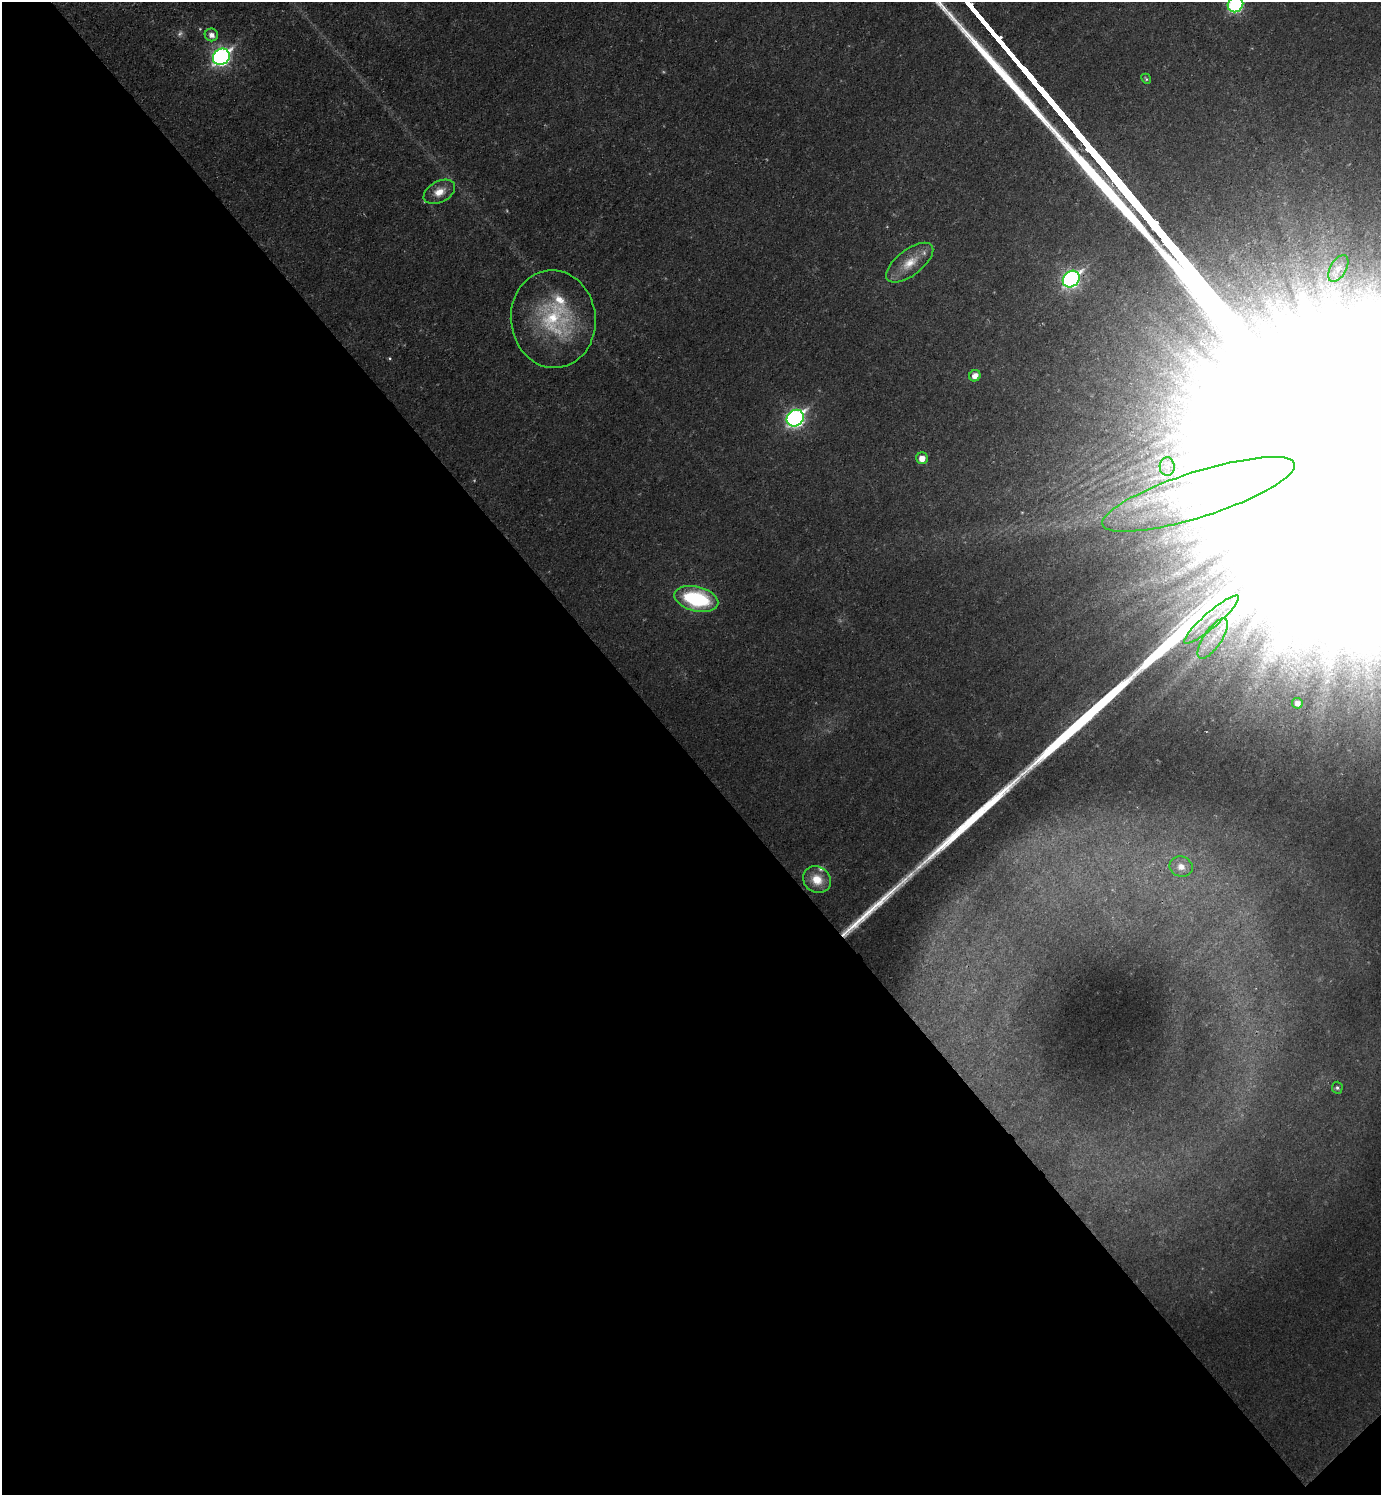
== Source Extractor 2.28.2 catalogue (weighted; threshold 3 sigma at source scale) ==
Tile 14 of 4 x 4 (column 2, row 4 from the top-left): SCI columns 1537-2915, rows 3-1495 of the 5973 x 5975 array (HDU 1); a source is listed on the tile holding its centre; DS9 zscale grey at full resolution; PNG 1383 x 1497 px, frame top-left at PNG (2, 2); each listed source drawn as its Kron ellipse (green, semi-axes under 4 px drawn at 4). Shown black and unused: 50% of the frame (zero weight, under 2 of 3 exposures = <1% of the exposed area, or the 3 px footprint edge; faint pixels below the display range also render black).
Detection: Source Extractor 2.28.2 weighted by HDU 2 'WHT'; one run over the whole footprint, this tile lists its part. Background 0.0392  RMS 0.0076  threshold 0.0341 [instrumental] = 3 sigma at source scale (4.5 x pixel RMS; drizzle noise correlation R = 1.50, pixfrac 1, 0.05/0.05 arcsec/px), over >= 5 px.
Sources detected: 30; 1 too faint to see at this stretch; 5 inside a brighter object's white glare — neither listed nor drawn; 3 inside a brighter listed object's ellipse — not listed separately; the other 21 listed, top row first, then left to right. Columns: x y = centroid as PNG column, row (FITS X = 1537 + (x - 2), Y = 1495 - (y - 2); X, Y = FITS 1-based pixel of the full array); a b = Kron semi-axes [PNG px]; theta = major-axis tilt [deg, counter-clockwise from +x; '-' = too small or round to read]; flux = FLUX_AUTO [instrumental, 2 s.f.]
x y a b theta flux
1235 5 8 7 - 120
211 35 7 6 - 4.6
221 57 9 7 40 240
1146 79 5 4 - 1.1
439 192 17 10 28 9.2
910 263 28 13 37 15
1338 268 15 8 60 5.9
1071 279 9 7 44 190
553 319 49 42 -84 70
975 376 6 5 - 6.2
795 418 9 8 - 230
922 458 6 6 - 7
1167 467 9 7 -88 5.5
1198 494 101 22 18 100
696 599 22 12 -13 70
1211 620 35 7 41 20
1213 639 23 9 56 16
1297 703 5 5 - 4
1181 867 12 10 -18 7.2
817 880 15 12 -36 13
1337 1088 6 5 - 1.6
Isophote crosses this tile's border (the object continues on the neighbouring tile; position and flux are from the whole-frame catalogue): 1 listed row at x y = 1235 5